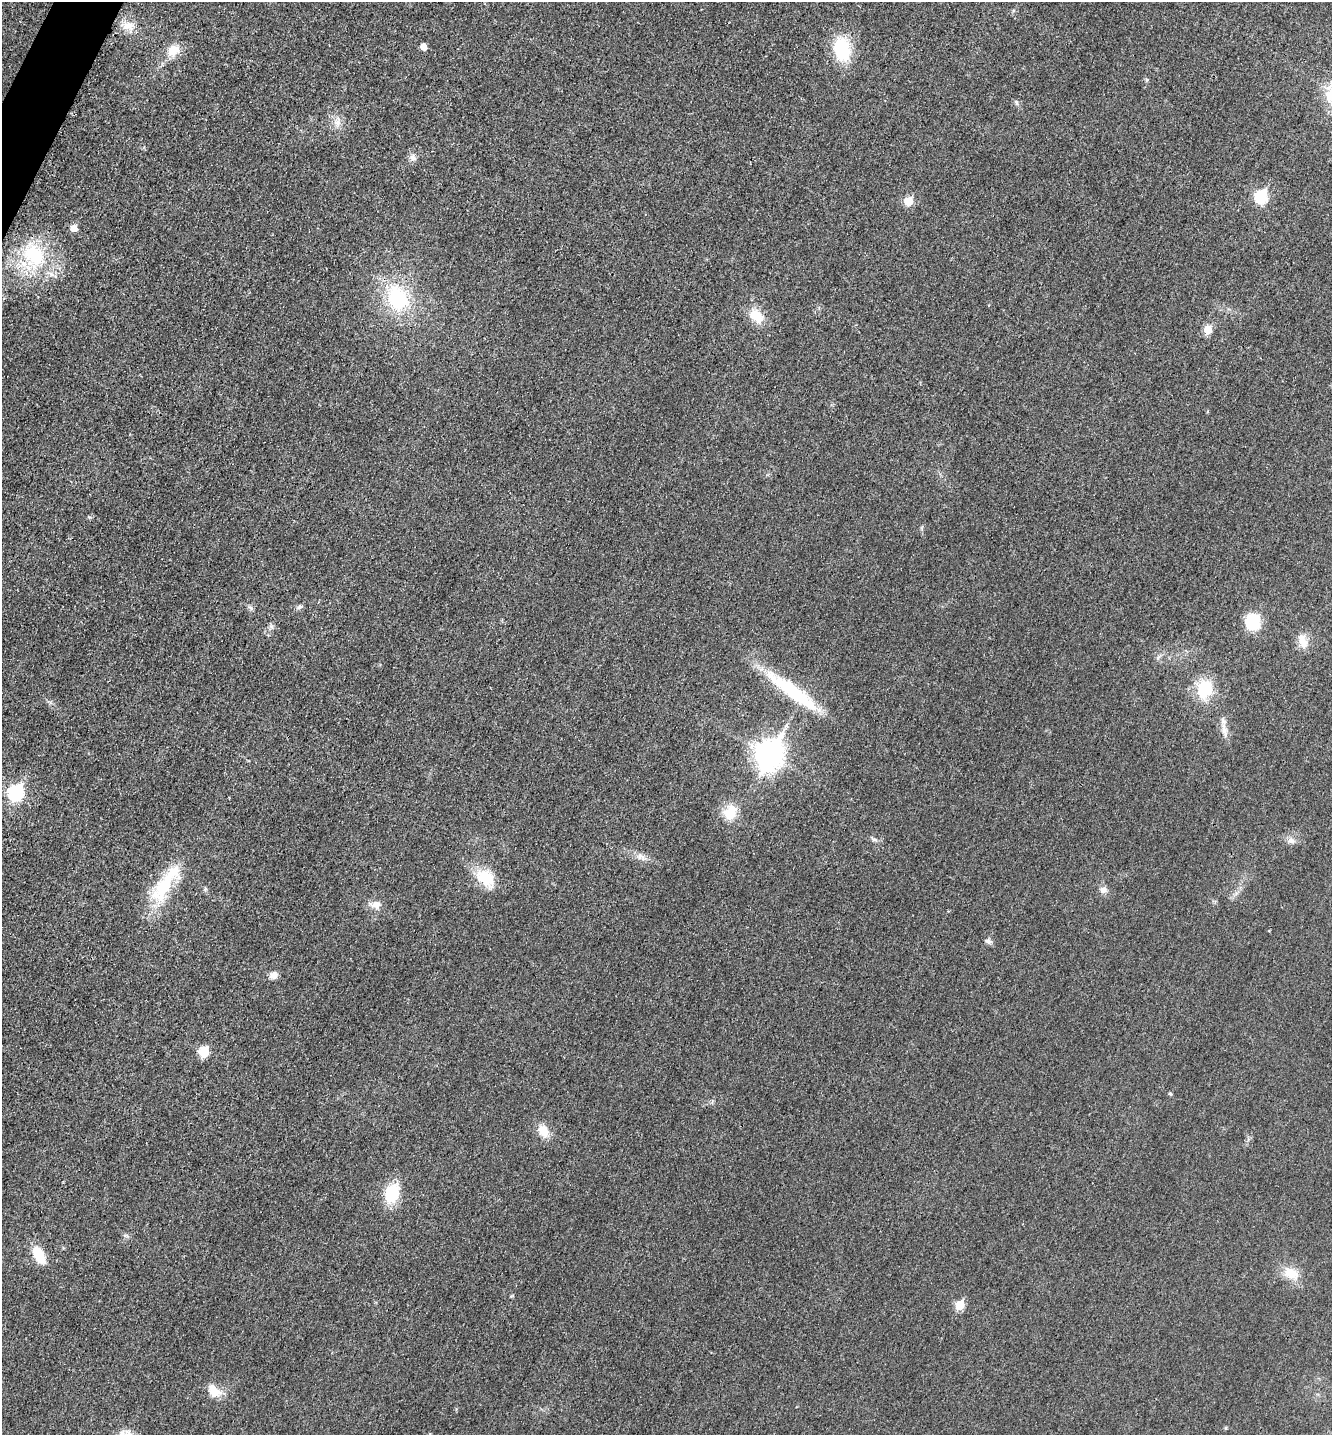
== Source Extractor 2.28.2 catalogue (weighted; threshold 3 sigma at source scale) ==
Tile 11 of 4 x 4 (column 3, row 3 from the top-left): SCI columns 2812-4141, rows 1449-2881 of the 5770 x 5759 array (HDU 1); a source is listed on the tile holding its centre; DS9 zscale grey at full resolution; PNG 1334 x 1437 px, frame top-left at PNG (2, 2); no overlay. Shown black and unused: <1% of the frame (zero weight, under 3 of 4 exposures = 1% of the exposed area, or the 3 px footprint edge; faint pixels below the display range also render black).
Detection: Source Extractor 2.28.2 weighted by HDU 2 'WHT'; one run over the whole footprint, this tile lists its part. Background 0.0197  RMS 0.0057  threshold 0.0257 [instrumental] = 3 sigma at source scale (4.5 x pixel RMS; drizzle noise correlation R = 1.50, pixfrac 1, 0.05/0.05 arcsec/px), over >= 5 px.
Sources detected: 47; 1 inside a brighter listed object's ellipse — not listed separately; the other 46 listed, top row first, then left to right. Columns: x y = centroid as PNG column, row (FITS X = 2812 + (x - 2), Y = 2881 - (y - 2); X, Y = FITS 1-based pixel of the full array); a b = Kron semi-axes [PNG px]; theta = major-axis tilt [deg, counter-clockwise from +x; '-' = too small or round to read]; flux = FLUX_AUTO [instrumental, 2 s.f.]
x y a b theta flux
128 26 18 13 1 7
423 47 5 5 - 4.9
842 49 22 15 -82 33
173 51 17 12 35 8.8
1147 80 6 4 1 0.73
1016 103 9 4 -69 1.1
337 122 10 8 -23 3.6
413 157 9 8 - 2.5
1261 196 7 6 - 48
909 201 6 6 - 15
74 228 6 6 - 5.8
34 255 40 29 -50 41
398 298 27 20 -62 44
756 316 21 13 -47 11
1208 330 6 6 - 12
300 607 9 6 33 1.5
250 608 8 4 -44 1.3
1253 621 14 13 - 22
272 627 7 4 -72 1.1
1303 641 21 11 -70 6.3
1158 657 7 4 19 1
1204 689 23 19 72 20
793 692 76 15 -36 42
1224 730 21 7 -76 4.7
769 755 12 10 65 600
16 793 8 7 - 96
730 813 21 17 54 12
875 840 9 5 -14 1.6
1291 841 12 7 -12 2.7
642 857 10 6 -56 2.6
485 878 28 18 -41 16
165 884 65 19 56 34
205 889 6 5 - 0.97
1103 890 9 9 - 3
375 904 14 10 -1 4.7
989 941 9 6 -23 1.7
274 975 9 7 18 3.7
204 1052 6 6 - 25
1170 1094 5 4 - 0.8
543 1131 16 11 -63 7.7
392 1193 20 14 72 22
39 1255 24 12 -64 12
1291 1273 23 14 -27 10
960 1305 6 5 - 18
214 1391 19 12 -52 8.7
1226 1428 6 3 71 0.57
Unlisted compact peaks at least as high as the median listed source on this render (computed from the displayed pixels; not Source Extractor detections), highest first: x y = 89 517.